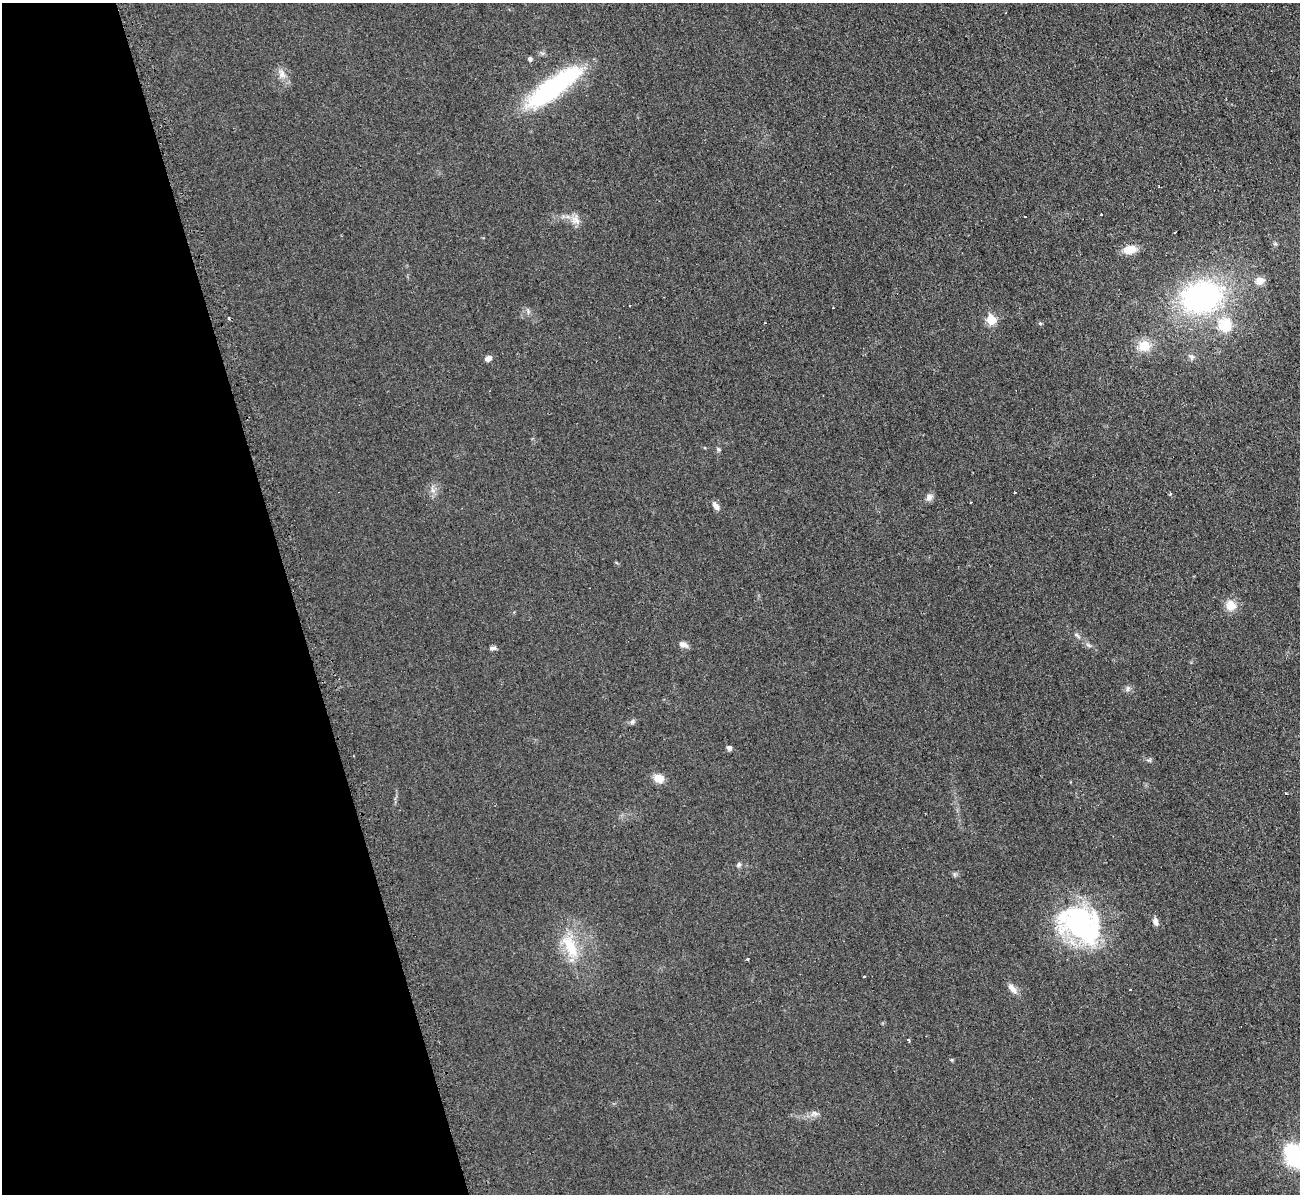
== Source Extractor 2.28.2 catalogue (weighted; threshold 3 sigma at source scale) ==
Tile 5 of 4 x 4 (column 1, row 2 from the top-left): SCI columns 9-1306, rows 2526-3717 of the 5221 x 5176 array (HDU 1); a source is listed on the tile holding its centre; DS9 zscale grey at full resolution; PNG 1302 x 1196 px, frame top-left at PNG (2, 3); no overlay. Shown black and unused: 22% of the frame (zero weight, under 2 of 3 exposures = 2% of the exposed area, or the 3 px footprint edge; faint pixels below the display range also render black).
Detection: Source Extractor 2.28.2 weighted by HDU 2 'WHT'; one run over the whole footprint, this tile lists its part. Background 0.0633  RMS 0.0099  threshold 0.0444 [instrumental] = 3 sigma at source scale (4.5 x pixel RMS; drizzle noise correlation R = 1.50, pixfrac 1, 0.05/0.05 arcsec/px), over >= 5 px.
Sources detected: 50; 6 cosmic-ray / hot-pixel residue — not listed; the other 44 listed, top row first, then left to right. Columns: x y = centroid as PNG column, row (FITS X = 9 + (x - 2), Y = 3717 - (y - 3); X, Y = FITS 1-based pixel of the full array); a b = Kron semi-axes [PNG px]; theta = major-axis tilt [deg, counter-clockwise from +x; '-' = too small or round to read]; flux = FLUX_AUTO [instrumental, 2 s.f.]
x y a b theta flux
530 59 5 4 - 2.8
282 74 14 9 -74 7.4
553 87 75 20 36 120
1101 215 2 2 - 1.2
576 220 14 11 -67 8
1275 244 6 4 1 1.4
1129 249 14 8 8 16
1260 281 9 8 - 8.7
1201 297 42 30 12 220
991 320 5 5 - 47
765 323 3 2 - 0.78
1040 323 5 5 - 1.3
1225 325 15 15 - 29
1144 346 15 14 - 18
1191 357 9 8 - 3.4
488 358 8 6 28 5.2
718 449 6 5 - 1.8
432 490 10 4 -77 3.2
1015 493 3 2 - 1.2
929 497 10 8 38 4.5
716 506 11 6 -53 4.9
1231 605 13 13 - 12
1077 635 11 4 -40 2.6
683 645 12 7 -23 4.8
1088 645 9 5 -27 2.7
493 648 9 5 0 2.6
1127 689 9 5 68 2.3
632 722 7 6 - 2.4
729 748 6 5 - 2.8
1149 760 7 4 33 1.6
659 778 10 8 -20 12
1286 794 3 3 - 2.8
739 864 7 6 - 2
954 874 7 4 -72 1.6
1155 921 10 6 -78 4.5
1081 924 56 39 -33 160
570 946 36 15 -65 36
748 959 3 3 - 7.1
864 977 3 3 - 2.4
1012 989 15 7 -46 6.9
908 1040 3 3 - 4.2
951 1060 5 4 - 1.1
814 1113 10 7 -9 4.2
1294 1155 29 18 -64 65
Isophote crosses this tile's border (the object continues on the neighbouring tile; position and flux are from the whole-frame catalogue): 1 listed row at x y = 1294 1155